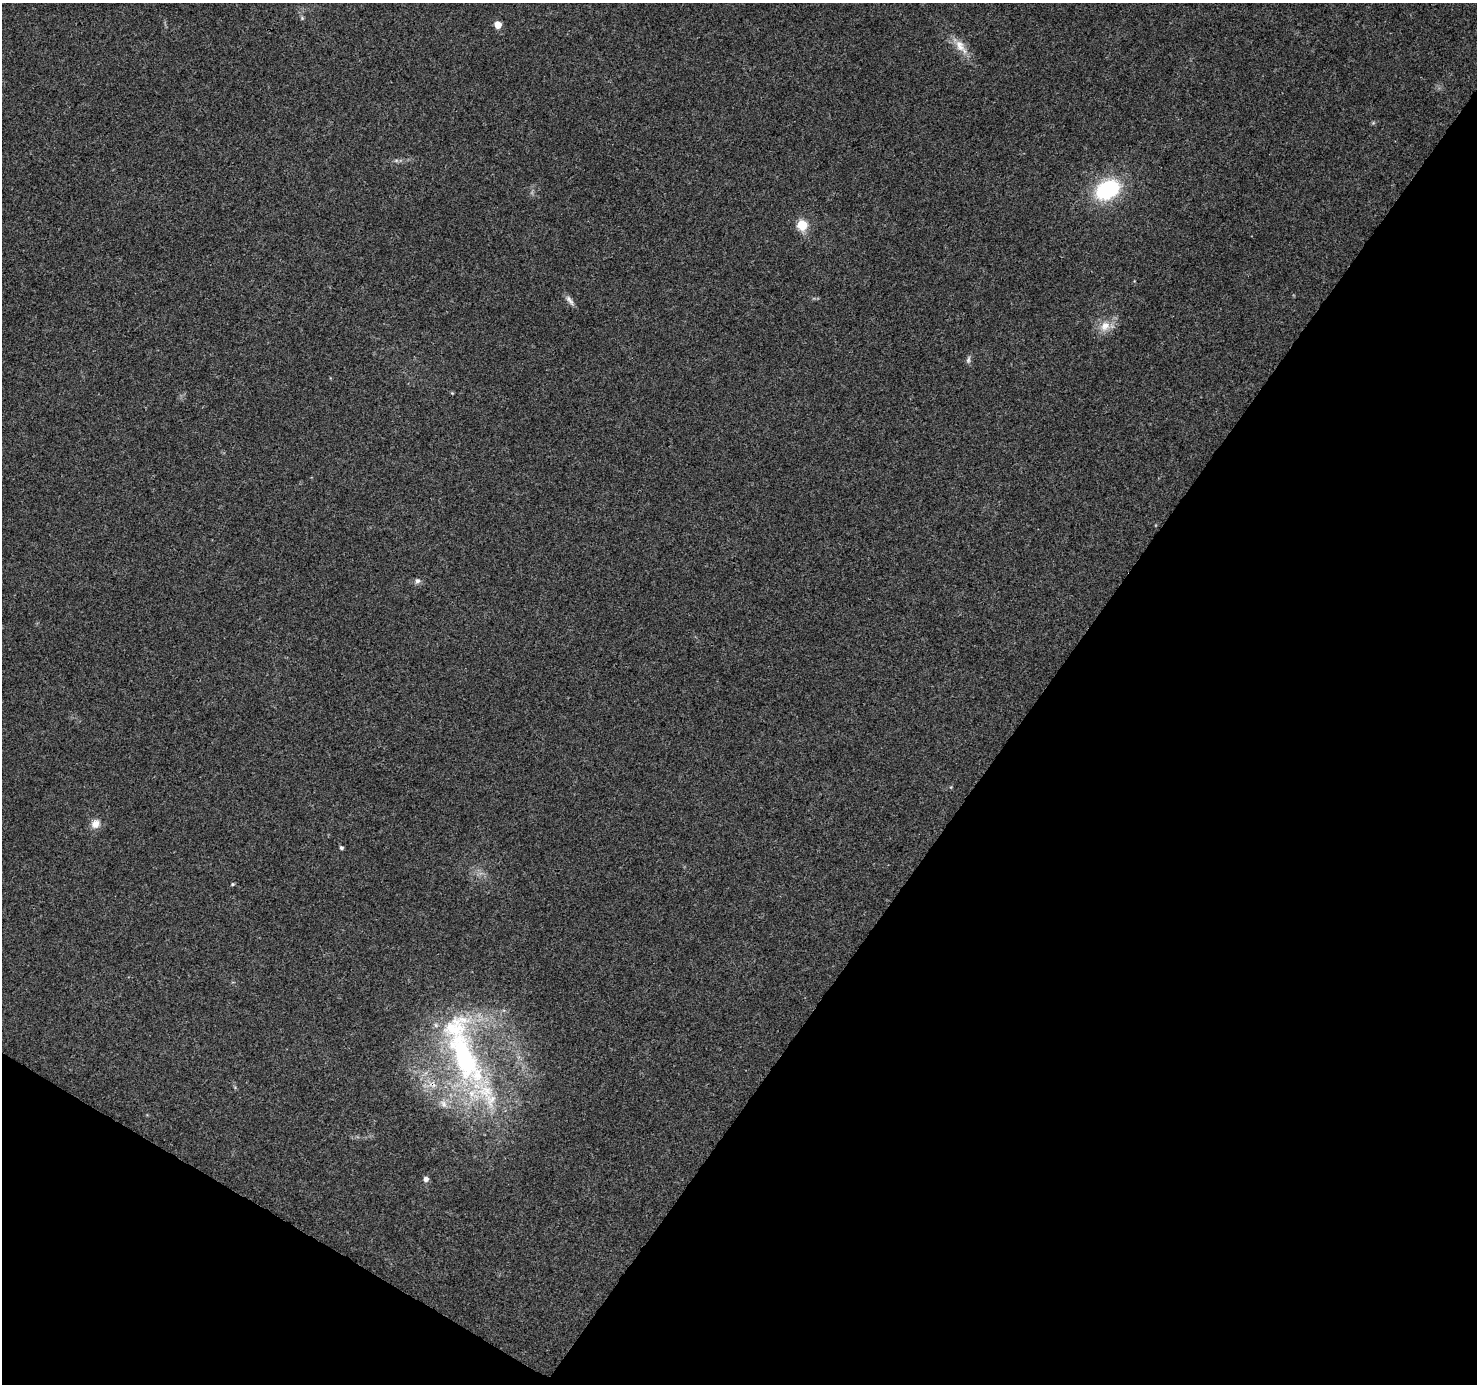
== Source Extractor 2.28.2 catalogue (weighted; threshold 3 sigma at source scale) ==
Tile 15 of 4 x 4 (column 3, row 4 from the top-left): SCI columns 2958-4432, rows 256-1637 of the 5908 x 5970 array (HDU 1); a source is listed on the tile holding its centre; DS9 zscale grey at full resolution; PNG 1479 x 1386 px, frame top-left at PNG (2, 3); no overlay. Shown black and unused: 34% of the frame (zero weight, under 3 of 4 exposures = <1% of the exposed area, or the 3 px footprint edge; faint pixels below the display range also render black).
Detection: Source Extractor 2.28.2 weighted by HDU 2 'WHT'; one run over the whole footprint, this tile lists its part. Background 0.126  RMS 0.0058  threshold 0.0259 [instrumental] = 3 sigma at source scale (4.5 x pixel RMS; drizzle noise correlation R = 1.50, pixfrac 1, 0.0396/0.0396 arcsec/px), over >= 5 px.
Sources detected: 20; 2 inside a brighter listed object's ellipse — not listed separately; the other 18 listed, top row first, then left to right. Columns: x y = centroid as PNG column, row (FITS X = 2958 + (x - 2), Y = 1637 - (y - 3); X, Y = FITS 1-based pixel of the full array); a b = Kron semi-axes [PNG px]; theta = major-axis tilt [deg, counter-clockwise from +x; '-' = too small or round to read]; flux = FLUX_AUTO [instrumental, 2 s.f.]
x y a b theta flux
302 18 5 5 - 0.7
498 25 5 5 - 12
961 46 25 11 -53 8.1
396 160 7 4 -19 1.1
1107 190 25 18 26 50
802 225 6 5 - 32
570 300 16 6 -56 2.6
1105 326 16 12 53 7.5
968 360 10 5 77 1.6
452 393 4 4 - 0.53
417 581 7 7 - 1.8
95 824 12 10 54 4.9
341 848 4 4 - 1.2
232 884 5 4 - 0.77
463 1056 83 31 -68 130
432 1084 13 9 -12 5.2
443 1104 12 8 -50 3.6
426 1179 6 6 - 2.4
Overlapping masked pixels (flux is a lower limit): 1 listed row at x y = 432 1084